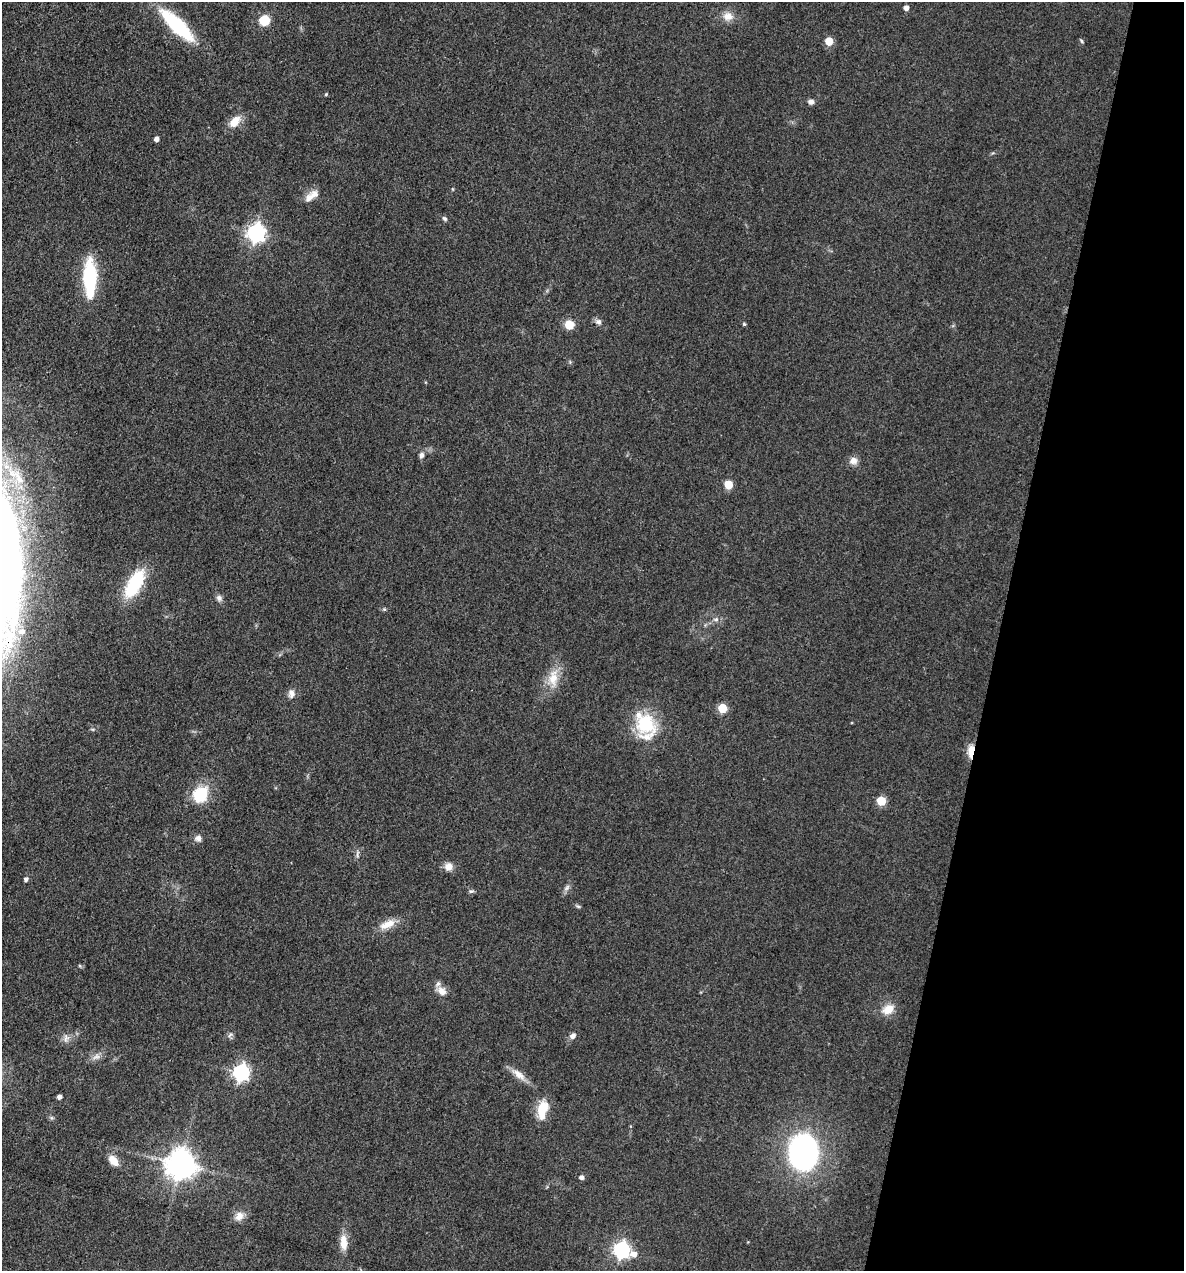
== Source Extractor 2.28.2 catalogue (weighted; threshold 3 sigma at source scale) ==
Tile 8 of 4 x 4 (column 4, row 2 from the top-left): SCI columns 3790-4971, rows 2540-3808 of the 5096 x 5079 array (HDU 1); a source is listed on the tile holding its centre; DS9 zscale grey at full resolution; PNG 1186 x 1273 px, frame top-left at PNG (2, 2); no overlay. Shown black and unused: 16% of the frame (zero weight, under 3 of 4 exposures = <1% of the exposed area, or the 3 px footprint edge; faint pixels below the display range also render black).
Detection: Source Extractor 2.28.2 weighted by HDU 2 'WHT'; one run over the whole footprint, this tile lists its part. Background 0.0807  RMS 0.0067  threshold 0.03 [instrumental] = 3 sigma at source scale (4.5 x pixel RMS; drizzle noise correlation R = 1.50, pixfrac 1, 0.05/0.05 arcsec/px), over >= 5 px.
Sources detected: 63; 1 inside a brighter object's white glare — not listed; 3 inside a brighter listed object's ellipse — not listed separately; the other 59 listed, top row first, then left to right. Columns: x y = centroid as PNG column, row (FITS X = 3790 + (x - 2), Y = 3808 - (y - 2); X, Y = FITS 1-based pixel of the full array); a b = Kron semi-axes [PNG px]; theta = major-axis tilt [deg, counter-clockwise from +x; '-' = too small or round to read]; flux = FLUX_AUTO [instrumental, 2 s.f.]
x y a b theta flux
906 8 5 4 - 3.1
728 16 14 11 -8 6.6
265 20 10 9 - 14
177 25 37 12 -44 59
829 41 5 5 - 17
1081 41 6 4 -61 0.94
326 94 4 4 - 0.84
811 102 8 6 -6 2.5
235 121 19 12 50 8.4
156 139 4 4 - 3.5
314 195 14 12 32 5.5
444 218 7 5 -43 1.4
256 233 7 7 - 290
91 277 33 15 -86 45
598 322 8 6 -17 2.4
744 324 6 4 -45 0.82
569 325 9 9 - 9.8
421 455 8 6 70 2.3
853 461 10 9 - 4.2
16 476 46 14 -46 34
728 485 5 5 - 24
134 584 34 14 60 38
219 598 8 7 - 2.5
384 609 6 5 - 0.95
716 619 7 5 -6 1.9
22 632 11 9 -1 5.9
553 678 28 13 85 13
291 693 11 8 -90 4
722 708 5 5 - 28
645 723 29 21 -57 38
971 751 16 7 83 8.2
199 795 7 6 - 90
881 801 5 5 - 29
198 838 8 7 - 3
357 854 11 4 88 1.8
448 866 10 9 - 5.3
26 879 5 4 - 2
567 888 11 5 49 2.3
471 891 8 3 12 1.1
578 906 6 4 -19 1
387 924 23 10 23 9.1
441 991 14 10 -32 5.4
888 1009 17 12 29 8.5
230 1035 9 4 36 1.6
572 1036 9 7 32 2.8
66 1038 11 9 62 3.7
96 1057 11 8 27 3.8
241 1072 7 6 - 200
519 1074 23 8 -38 7.1
59 1097 4 4 - 2.7
543 1109 21 10 78 17
803 1152 28 22 -88 180
113 1161 14 8 -49 7.6
181 1164 9 9 - 1100
581 1178 5 4 - 2.4
239 1216 13 10 49 5.3
343 1242 21 9 -86 8.2
621 1250 7 6 - 200
634 1254 9 7 4 5.1
Overlapping masked pixels (flux is a lower limit): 1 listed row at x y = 971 751